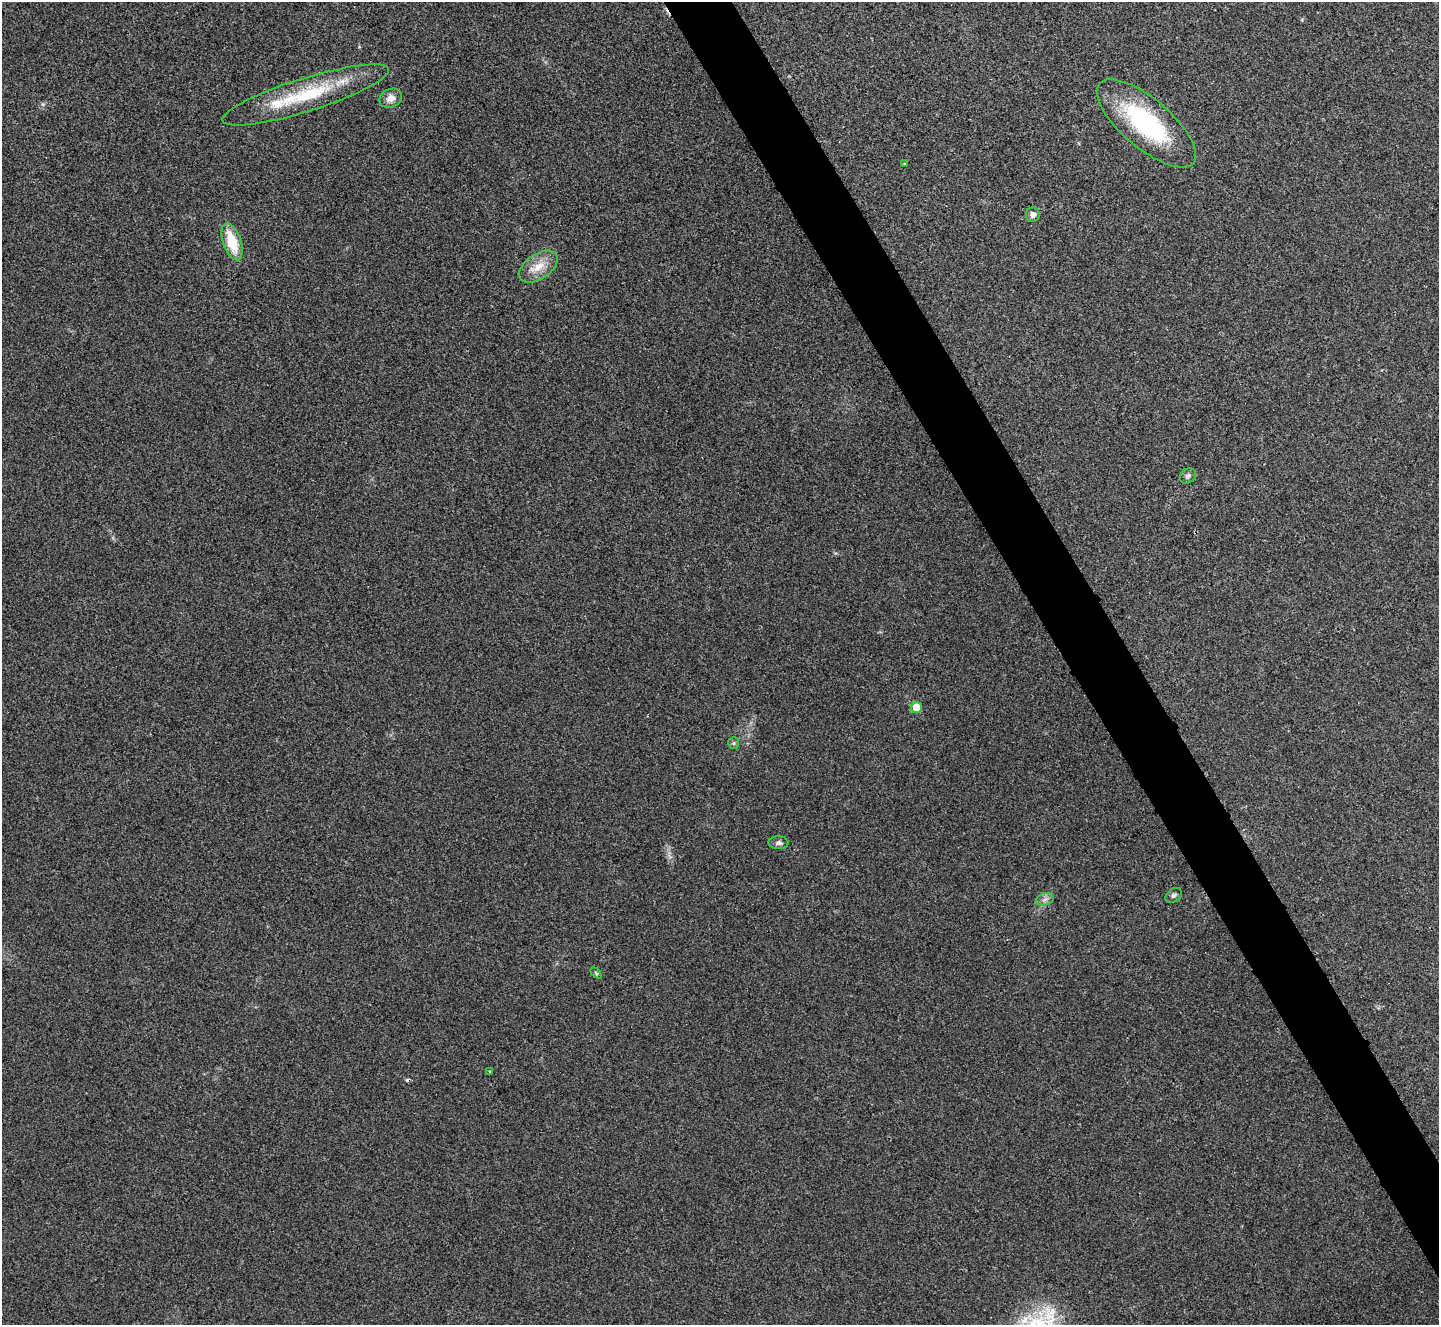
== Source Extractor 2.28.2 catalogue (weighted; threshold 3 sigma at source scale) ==
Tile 6 of 4 x 4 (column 2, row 2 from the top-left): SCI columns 1450-2886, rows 2809-4131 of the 5767 x 5763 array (HDU 1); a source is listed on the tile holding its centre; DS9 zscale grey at full resolution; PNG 1441 x 1327 px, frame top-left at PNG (2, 2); each listed source drawn as its Kron ellipse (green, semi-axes under 4 px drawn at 4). Shown black and unused: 4% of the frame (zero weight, under 3 of 4 exposures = <1% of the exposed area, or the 3 px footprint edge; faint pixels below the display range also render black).
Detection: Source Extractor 2.28.2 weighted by HDU 2 'WHT'; one run over the whole footprint, this tile lists its part. Background 0.0555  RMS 0.0067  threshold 0.0303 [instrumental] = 3 sigma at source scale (4.5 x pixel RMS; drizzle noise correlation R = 1.50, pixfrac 1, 0.05/0.05 arcsec/px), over >= 5 px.
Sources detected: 16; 1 cosmic-ray / hot-pixel residue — neither listed nor drawn; the other 15 listed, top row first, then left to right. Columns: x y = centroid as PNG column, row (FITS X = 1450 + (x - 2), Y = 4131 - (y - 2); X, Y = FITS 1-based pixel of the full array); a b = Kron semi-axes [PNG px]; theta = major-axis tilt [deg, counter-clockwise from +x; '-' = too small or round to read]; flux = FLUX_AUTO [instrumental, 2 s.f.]
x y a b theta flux
306 95 87 16 17 50
391 98 12 9 23 5.1
1146 123 61 24 -40 80
904 164 4 2 - 0.49
1033 215 7 7 - 2.8
232 242 19 9 -71 22
538 267 22 12 34 11
1188 476 8 7 - 2.1
916 707 6 5 - 12
734 743 6 5 - 1.2
779 843 10 6 -1 2.3
1174 895 9 6 35 1.8
1045 899 9 6 18 2.5
596 973 6 4 -45 0.84
490 1071 4 3 - 0.59